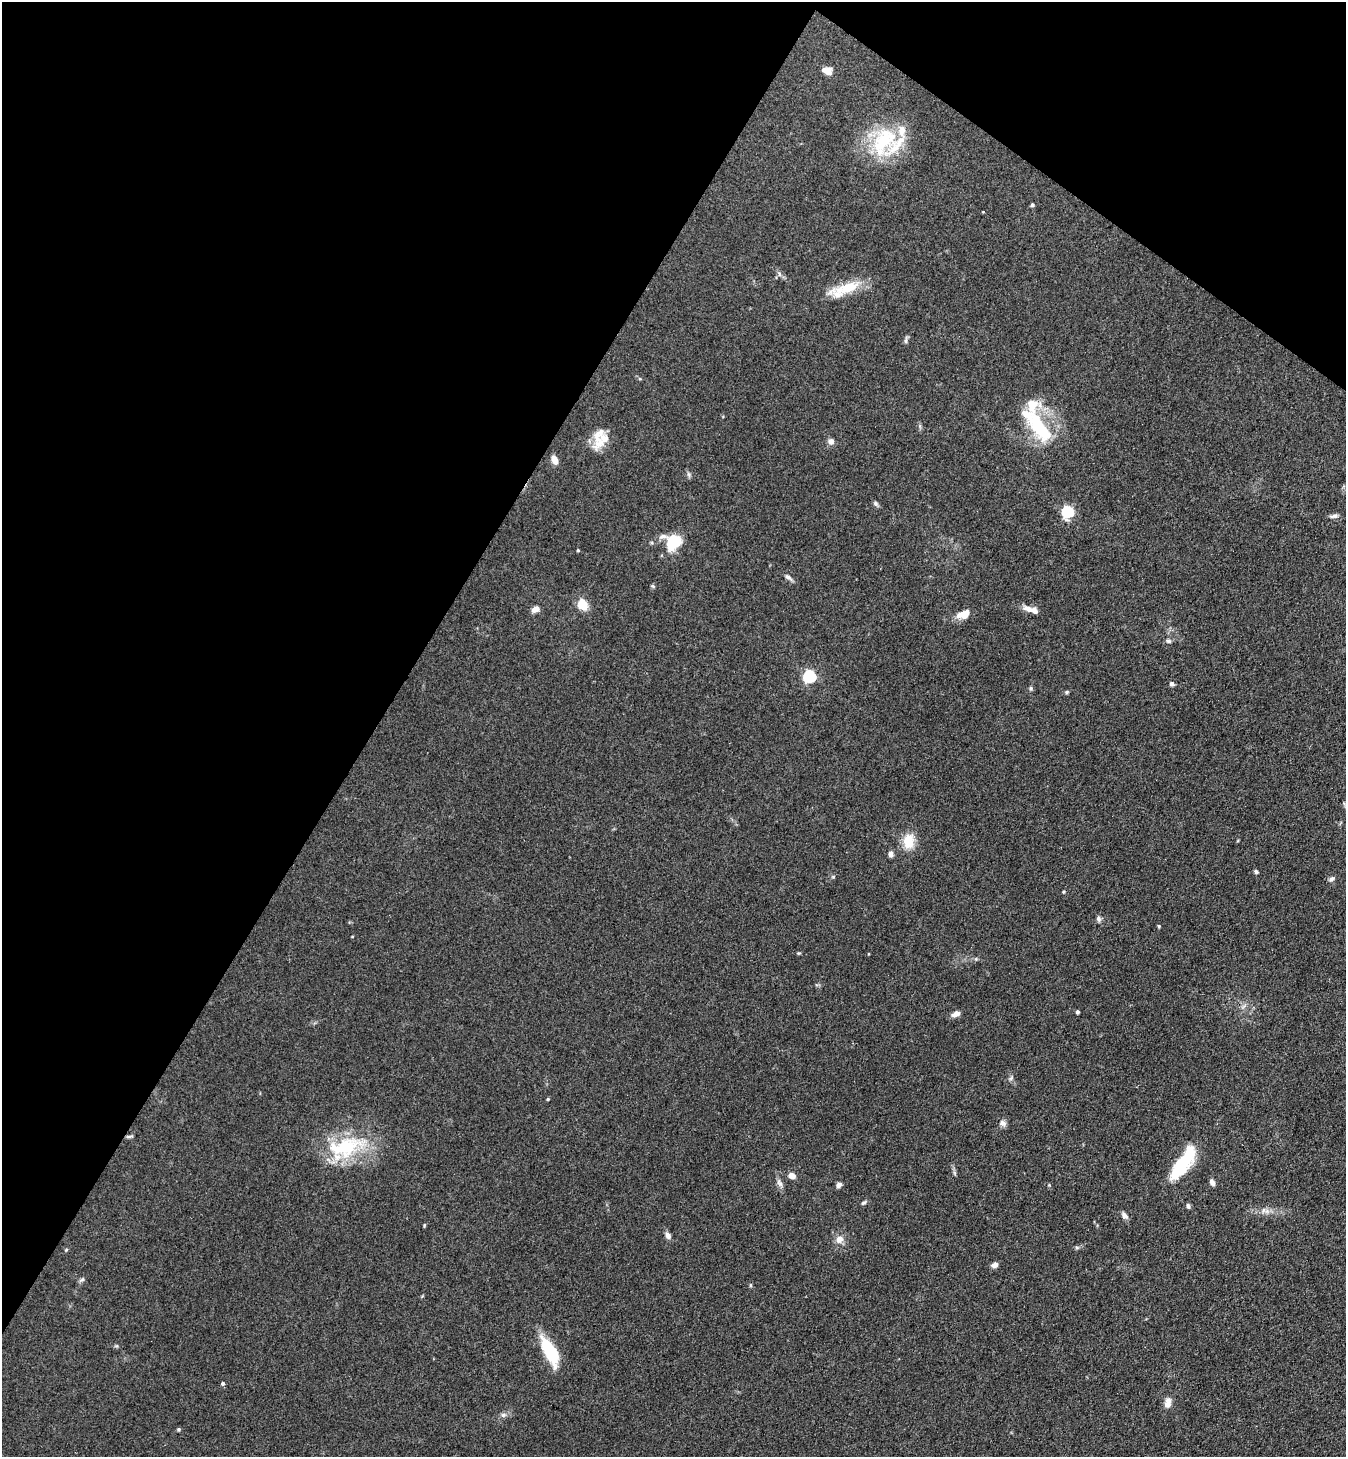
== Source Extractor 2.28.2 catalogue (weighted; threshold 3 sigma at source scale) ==
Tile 2 of 4 x 4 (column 2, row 1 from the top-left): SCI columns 1543-2886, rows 4399-5853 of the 5911 x 5888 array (HDU 1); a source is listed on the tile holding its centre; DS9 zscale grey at full resolution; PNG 1348 x 1459 px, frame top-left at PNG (2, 2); no overlay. Shown black and unused: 33% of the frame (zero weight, under 3 of 4 exposures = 5% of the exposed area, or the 3 px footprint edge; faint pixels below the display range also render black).
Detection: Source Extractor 2.28.2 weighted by HDU 2 'WHT'; one run over the whole footprint, this tile lists its part. Background 0.176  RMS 0.0084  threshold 0.038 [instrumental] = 3 sigma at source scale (4.5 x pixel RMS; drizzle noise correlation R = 1.50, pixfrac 1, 0.05/0.05 arcsec/px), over >= 5 px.
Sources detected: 70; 6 inside a brighter listed object's ellipse — not listed separately; the other 64 listed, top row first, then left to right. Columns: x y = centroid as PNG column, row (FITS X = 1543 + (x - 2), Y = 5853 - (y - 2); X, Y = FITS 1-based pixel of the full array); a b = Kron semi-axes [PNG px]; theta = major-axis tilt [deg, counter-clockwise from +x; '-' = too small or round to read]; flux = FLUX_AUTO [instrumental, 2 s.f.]
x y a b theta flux
826 70 16 7 5 4.8
884 141 45 29 58 60
1032 205 4 4 - 1.4
779 274 7 4 -88 1.7
844 289 44 13 20 25
906 340 12 3 78 1.7
1039 427 37 15 -56 54
598 435 31 15 69 15
831 441 6 6 - 5.1
554 460 8 6 -73 7.5
689 474 8 4 -71 1.7
875 503 8 6 -47 1.9
1068 512 6 6 - 98
1334 516 12 5 7 2.6
673 541 11 10 - 50
578 550 4 3 - 0.83
788 577 10 6 -40 3
653 586 6 4 -22 1.1
583 605 9 7 -62 20
535 609 8 6 28 5.9
1031 610 21 7 -18 7.2
964 614 15 9 19 10
1168 641 7 6 - 2.1
809 676 6 6 - 110
1172 684 5 5 - 2.8
1031 688 6 5 - 1.3
1067 692 6 4 23 1.2
909 841 17 12 87 17
891 854 7 6 - 2.7
1256 872 6 4 -41 1.5
833 877 6 4 0 1
1331 879 9 5 41 2.2
1098 919 8 6 -75 2.3
1159 926 4 4 - 0.85
799 953 6 3 17 0.85
1244 1006 9 4 36 2.4
1077 1012 4 4 - 1.5
955 1014 9 6 23 5.1
1011 1078 7 4 45 1.5
548 1099 4 3 - 0.89
1002 1123 10 7 -36 3.3
129 1136 10 3 6 1.3
345 1147 50 26 13 64
1183 1163 39 13 56 49
792 1176 7 6 - 7
1212 1182 8 5 -65 3.3
780 1183 12 6 -59 3.4
839 1185 7 6 - 3.1
1049 1185 4 4 - 0.74
864 1203 7 5 37 1.5
1188 1206 6 4 -74 2.1
1267 1211 7 6 - 3
1124 1215 9 6 -53 3.5
424 1225 5 4 - 0.88
668 1235 8 6 -60 4
839 1239 9 8 - 6.7
995 1265 7 6 - 4
82 1279 8 5 40 1.8
751 1285 5 3 - 1
550 1351 31 12 -62 42
223 1383 4 4 - 1.8
1168 1403 13 8 75 6.3
503 1415 8 6 15 2.7
179 1429 4 4 - 1.2
Overlapping masked pixels (flux is a lower limit): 1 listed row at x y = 129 1136